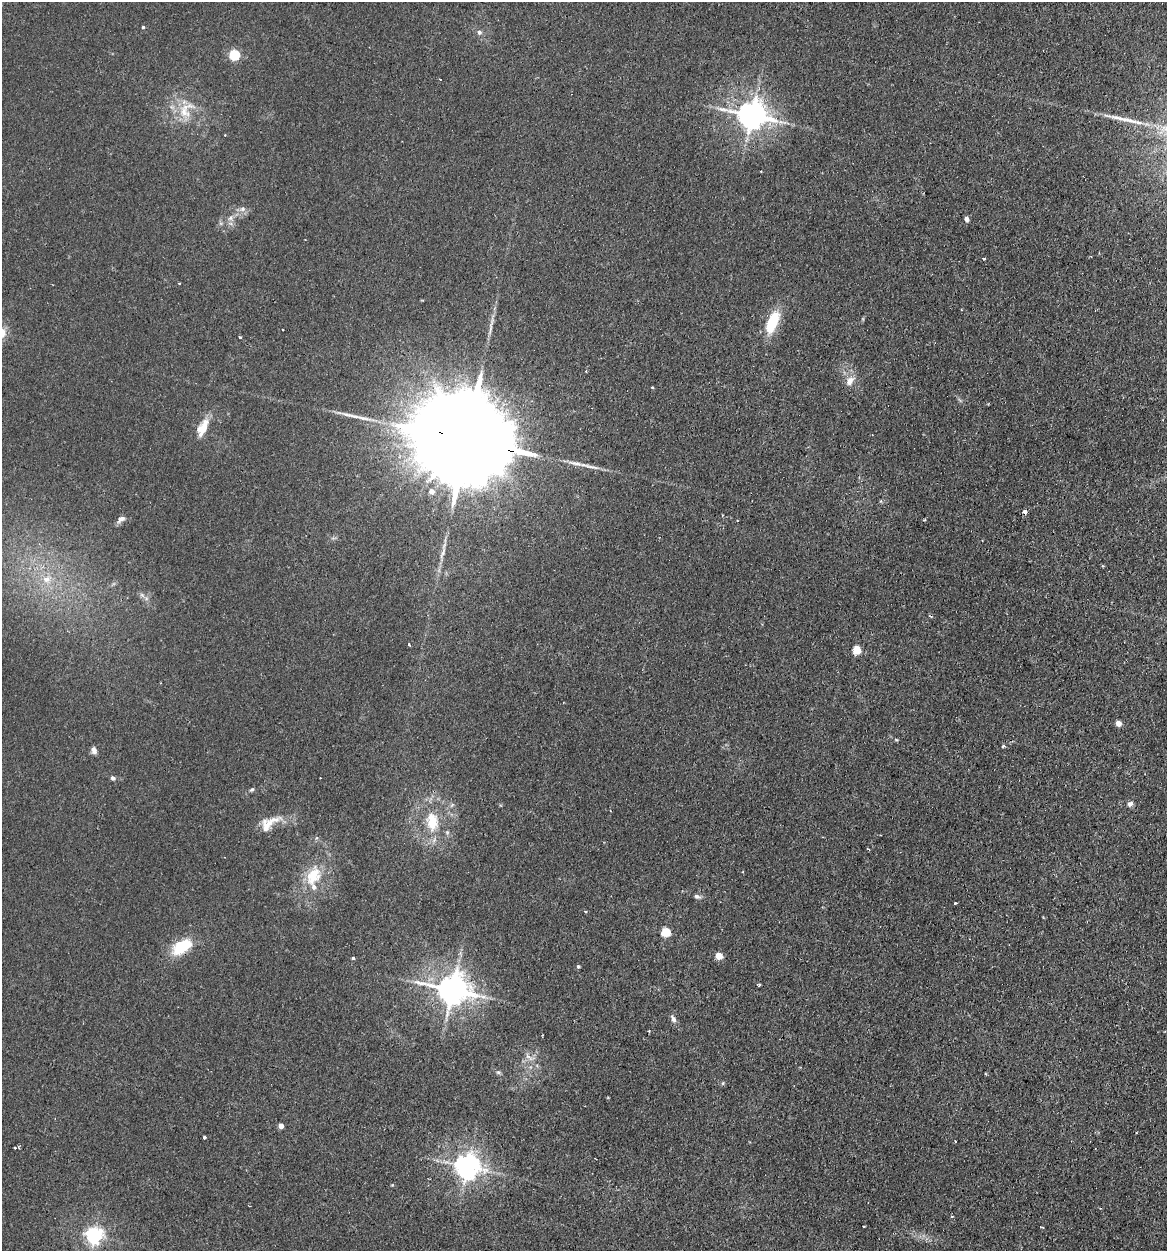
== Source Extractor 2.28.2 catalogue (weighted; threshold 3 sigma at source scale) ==
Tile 6 of 4 x 4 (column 2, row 2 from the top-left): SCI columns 1345-2509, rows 2703-3951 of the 5198 x 5223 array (HDU 1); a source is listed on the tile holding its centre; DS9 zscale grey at full resolution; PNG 1169 x 1253 px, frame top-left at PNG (2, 2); no overlay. Shown black and unused: <1% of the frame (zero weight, under 2 of 3 exposures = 3% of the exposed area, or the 3 px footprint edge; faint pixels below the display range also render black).
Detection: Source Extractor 2.28.2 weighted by HDU 2 'WHT'; one run over the whole footprint, this tile lists its part. Background 0.0425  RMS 0.0057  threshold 0.0255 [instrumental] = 3 sigma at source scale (4.5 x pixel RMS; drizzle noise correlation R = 1.50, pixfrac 1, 0.05/0.05 arcsec/px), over >= 5 px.
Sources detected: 64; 5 cosmic-ray / hot-pixel residue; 2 long thin detections or spike segments (spike, bleed or trail) — not listed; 1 inside a brighter listed object's ellipse — not listed separately; the other 56 listed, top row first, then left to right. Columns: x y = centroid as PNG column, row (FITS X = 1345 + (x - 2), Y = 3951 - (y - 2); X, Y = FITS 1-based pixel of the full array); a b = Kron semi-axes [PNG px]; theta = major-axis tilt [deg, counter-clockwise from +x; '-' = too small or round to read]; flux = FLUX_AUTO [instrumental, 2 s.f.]
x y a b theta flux
143 27 3 3 - 0.76
479 32 6 6 - 1.7
234 55 6 5 - 41
184 112 29 15 36 13
752 115 9 8 - 830
1130 120 42 5 -15 9.4
242 209 9 6 15 2.2
230 218 7 6 - 1.9
967 219 6 5 - 1.8
984 259 3 3 - 1.1
179 283 4 2 - 0.43
772 322 25 10 67 23
240 337 3 3 - 1.2
586 371 3 3 - 0.42
850 381 12 8 72 4.2
652 387 4 3 - 0.44
203 428 24 10 65 9.2
469 440 49 20 -15 23000
431 492 6 5 - 3.6
1025 512 3 3 - 13
121 519 10 7 27 2.5
443 553 20 5 70 3.6
46 579 11 9 -8 5.7
142 595 7 4 -18 1.2
409 645 3 2 - 0.77
857 650 5 5 - 19
1118 723 5 4 - 5.3
896 740 5 4 - 0.61
1003 746 4 4 - 0.9
94 750 8 6 -78 2.6
113 778 6 5 - 1.3
252 790 7 5 37 1
1130 804 6 6 - 2.2
500 805 5 3 - 0.57
432 822 22 14 -88 15
269 823 32 14 33 11
868 849 4 3 - 0.43
313 876 27 19 60 17
697 896 9 6 -19 1.7
955 903 3 3 - 0.84
585 911 4 3 - 0.49
666 932 5 5 - 28
182 946 26 14 31 19
719 956 5 5 - 12
353 958 3 3 - 0.75
578 966 5 4 - 0.79
452 990 10 9 - 1000
673 1019 11 6 -63 2.2
649 1031 3 2 - 0.58
498 1072 6 5 - 0.95
723 1083 5 4 - 0.7
281 1126 4 4 - 4.9
204 1137 3 3 - 0.99
14 1147 3 3 - 2.3
467 1166 7 7 - 590
94 1235 6 6 - 230
Overlapping masked pixels (flux is a lower limit): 2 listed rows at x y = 469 440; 182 946